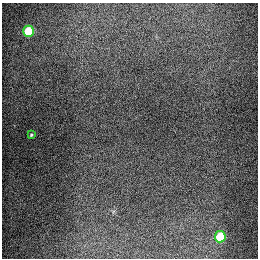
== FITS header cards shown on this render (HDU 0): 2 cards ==
NAXIS1  =                  256
NAXIS2  =                  256

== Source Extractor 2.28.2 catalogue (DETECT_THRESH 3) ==
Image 256 x 256 px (HDU 0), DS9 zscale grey, 1 PNG px = 1 image px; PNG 260 x 260 px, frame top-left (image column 1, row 256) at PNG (2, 3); each listed source drawn as its Kron ellipse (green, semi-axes under 4 px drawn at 4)
Background 1280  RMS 27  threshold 80.2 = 3 sigma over >= 5 px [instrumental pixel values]
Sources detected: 3; all 3 listed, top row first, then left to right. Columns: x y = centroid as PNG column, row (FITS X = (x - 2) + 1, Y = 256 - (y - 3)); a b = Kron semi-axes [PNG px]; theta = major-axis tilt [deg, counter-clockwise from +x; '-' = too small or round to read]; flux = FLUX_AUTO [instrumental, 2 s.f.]
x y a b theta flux
29 31 5 5 - 93000
31 135 3 3 - 2200
220 237 5 5 - 75000